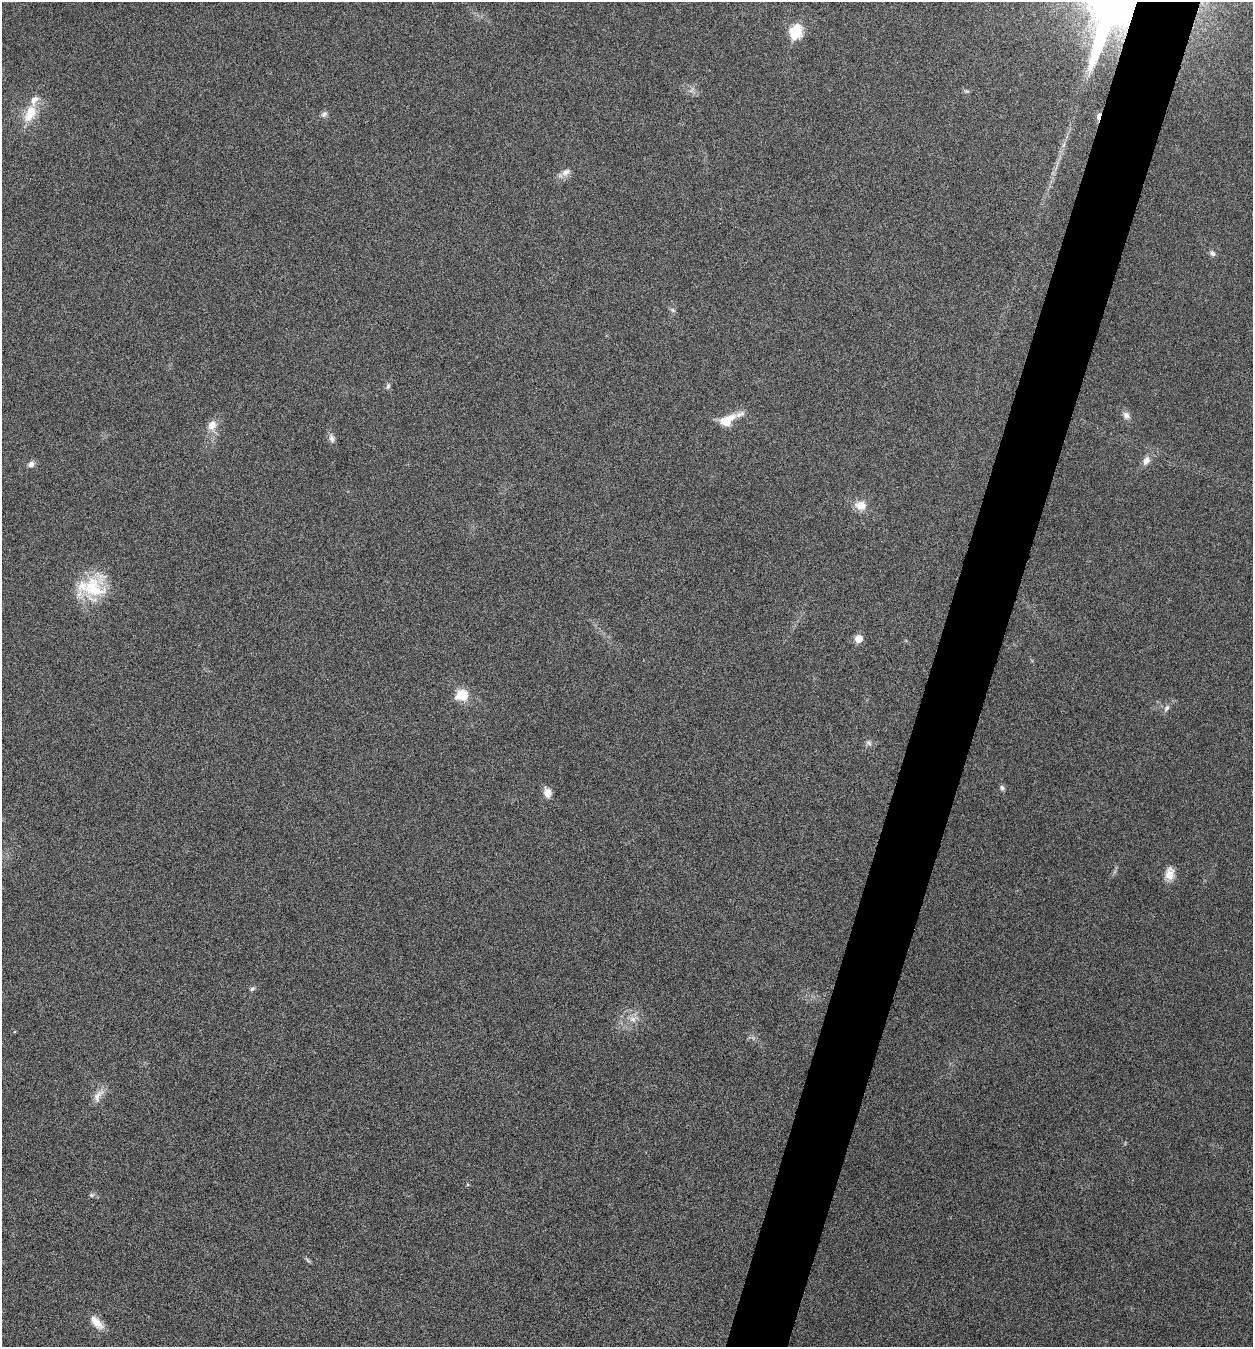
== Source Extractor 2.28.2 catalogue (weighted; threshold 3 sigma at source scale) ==
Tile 10 of 4 x 4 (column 2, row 3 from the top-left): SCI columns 1518-2768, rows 1348-2692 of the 5409 x 5398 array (HDU 1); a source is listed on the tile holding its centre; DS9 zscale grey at full resolution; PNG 1255 x 1349 px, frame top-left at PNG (2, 2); no overlay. Shown black and unused: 5% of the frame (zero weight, under 5 of 9 exposures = <1% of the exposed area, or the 3 px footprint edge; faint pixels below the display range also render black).
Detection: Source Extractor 2.28.2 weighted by HDU 2 'WHT'; one run over the whole footprint, this tile lists its part. Background 0.136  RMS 0.0052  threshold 0.0214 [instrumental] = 3 sigma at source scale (4.09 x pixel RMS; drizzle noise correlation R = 1.36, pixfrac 0.8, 0.05/0.05 arcsec/px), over >= 5 px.
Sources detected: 32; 2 inside a brighter listed object's ellipse — not listed separately; the other 30 listed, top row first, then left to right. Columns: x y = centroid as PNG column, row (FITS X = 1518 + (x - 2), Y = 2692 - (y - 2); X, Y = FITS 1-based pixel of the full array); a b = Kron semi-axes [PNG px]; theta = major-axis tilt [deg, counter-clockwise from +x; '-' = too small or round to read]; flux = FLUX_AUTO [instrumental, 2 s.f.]
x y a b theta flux
796 31 7 6 - 45
691 90 9 3 45 1
30 113 27 14 63 12
324 114 9 7 44 1.6
1099 116 9 4 79 4.1
565 172 13 9 34 3.1
1212 253 9 6 -38 1.6
673 310 8 5 -37 1.1
388 386 9 5 75 1.2
1126 415 10 9 - 2.5
727 420 20 11 30 9.7
212 425 14 11 70 5
332 438 13 7 -76 2.2
1146 461 13 9 66 3.3
31 464 8 8 - 2.1
860 505 15 12 -17 5.8
93 588 38 28 49 25
858 639 6 6 - 7.5
462 695 15 14 - 9
1167 708 10 6 58 1.8
869 743 10 6 -54 1.6
1002 788 7 6 - 1.1
548 792 11 9 -78 3.9
1170 874 17 11 86 5.3
252 989 7 5 42 1
633 1019 15 9 21 4.5
98 1095 21 9 54 4.4
91 1195 7 5 0 1
308 1260 12 3 -45 0.85
97 1322 22 10 -48 5.5
Overlapping masked pixels (flux is a lower limit): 1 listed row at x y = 1099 116